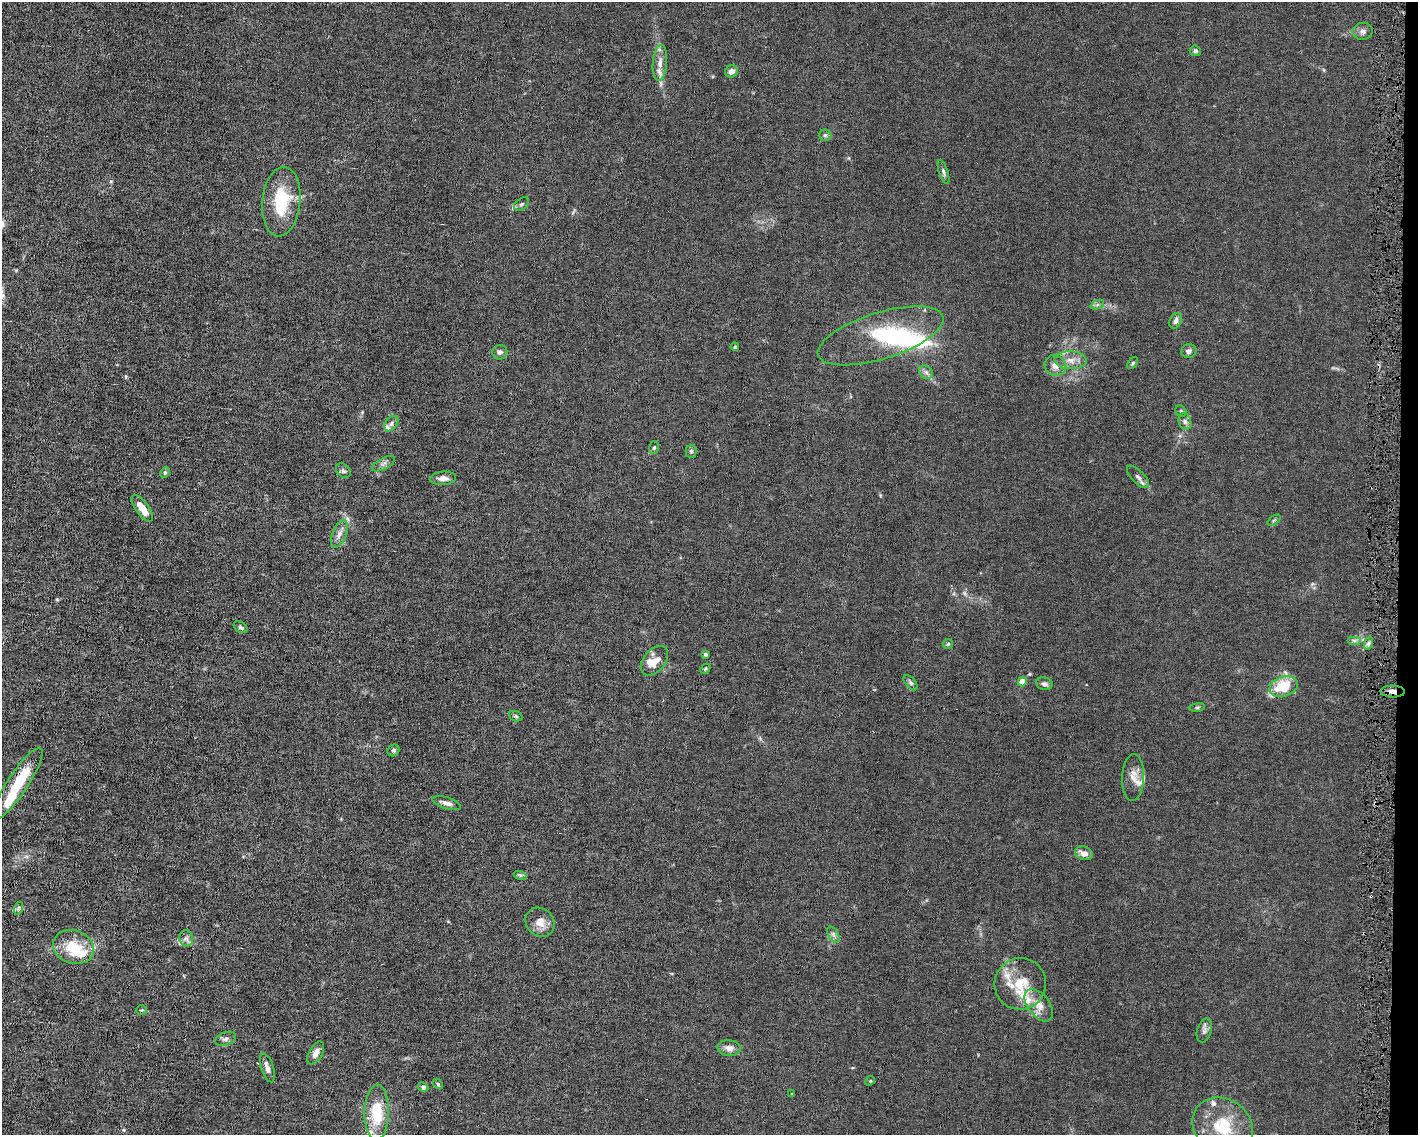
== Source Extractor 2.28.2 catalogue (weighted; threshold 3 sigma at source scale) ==
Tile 6 of 3 x 4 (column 3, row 2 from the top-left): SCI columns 2939-4354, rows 2269-3401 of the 4568 x 4535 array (HDU 1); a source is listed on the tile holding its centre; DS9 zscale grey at full resolution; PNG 1420 x 1137 px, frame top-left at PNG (2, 2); each listed source drawn as its Kron ellipse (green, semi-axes under 4 px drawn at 4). Shown black and unused: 2% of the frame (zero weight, under 4 of 8 exposures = <1% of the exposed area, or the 3 px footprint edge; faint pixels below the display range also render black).
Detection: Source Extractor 2.28.2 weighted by HDU 2 'WHT'; one run over the whole footprint, this tile lists its part. Background 0.0157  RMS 0.0024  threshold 0.00967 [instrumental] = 3 sigma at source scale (4.09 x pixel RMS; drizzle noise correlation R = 1.36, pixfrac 0.8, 0.05/0.05 arcsec/px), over >= 5 px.
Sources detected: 84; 4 inside a brighter object's white glare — neither listed nor drawn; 10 inside a brighter listed object's ellipse — not listed separately; the other 70 listed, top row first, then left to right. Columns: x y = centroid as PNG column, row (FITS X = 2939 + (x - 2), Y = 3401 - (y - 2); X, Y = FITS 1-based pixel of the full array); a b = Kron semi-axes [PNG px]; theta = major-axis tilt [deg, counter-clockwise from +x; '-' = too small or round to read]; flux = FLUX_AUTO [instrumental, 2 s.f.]
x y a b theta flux
1363 31 10 8 8 0.94
1195 51 5 5 - 0.51
660 63 18 7 86 1.6
731 71 6 6 - 1.2
825 135 6 6 - 0.45
943 172 12 4 -71 0.61
281 202 35 19 84 10
521 204 8 5 40 0.44
1097 305 7 4 19 0.46
1176 321 8 5 64 0.83
881 336 65 23 17 14
735 347 4 3 - 0.23
1189 351 8 7 - 0.7
500 352 7 7 - 0.68
1071 360 16 9 -3 1.9
1133 363 7 4 50 0.29
1055 365 11 10 - 1.6
926 372 7 6 - 0.67
1181 411 6 5 - 0.3
1185 422 8 6 -74 0.65
391 423 8 6 53 0.69
654 448 6 5 - 0.38
691 451 6 5 - 0.39
383 464 13 5 27 0.71
343 471 8 6 -45 0.5
165 472 5 4 - 0.31
1138 477 14 6 -46 0.84
443 478 13 6 4 1.2
142 508 16 6 -55 2.4
1274 520 7 4 36 0.27
339 534 14 7 67 1.3
241 627 7 5 -34 0.41
1354 640 7 4 0 0.5
1369 643 7 4 70 0.49
948 644 5 5 - 0.29
705 654 4 4 - 0.35
654 661 17 11 50 2.6
705 669 6 4 45 0.26
1022 682 4 4 - 3
911 683 9 5 -49 0.47
1044 684 8 6 -14 0.74
1284 687 14 10 19 7.6
1393 691 12 6 -2 1.3
1197 707 8 4 8 0.31
516 716 7 5 -22 0.37
394 750 6 5 - 0.37
1133 778 23 11 88 2.2
18 783 42 10 57 9
447 803 14 6 -17 1
1084 853 9 6 -19 1.3
520 875 7 4 -17 0.33
19 908 6 4 73 0.32
540 922 15 13 -45 2.1
833 934 9 5 -59 0.61
186 938 8 7 - 0.77
73 947 21 16 -18 6.3
1020 984 26 25 - 7.4
1039 1005 19 11 -53 2.5
142 1010 5 4 - 0.28
1204 1030 12 7 73 0.85
226 1039 11 6 22 0.77
729 1048 11 8 -6 1.2
316 1053 12 6 61 1.5
267 1068 15 6 -72 1.2
870 1081 5 4 - 0.23
438 1084 6 4 -48 0.31
423 1087 5 4 - 0.45
792 1094 4 3 - 0.22
377 1113 28 12 88 8.2
1223 1126 32 27 -36 10
Overlapping masked pixels (flux is a lower limit): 1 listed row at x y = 1393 691